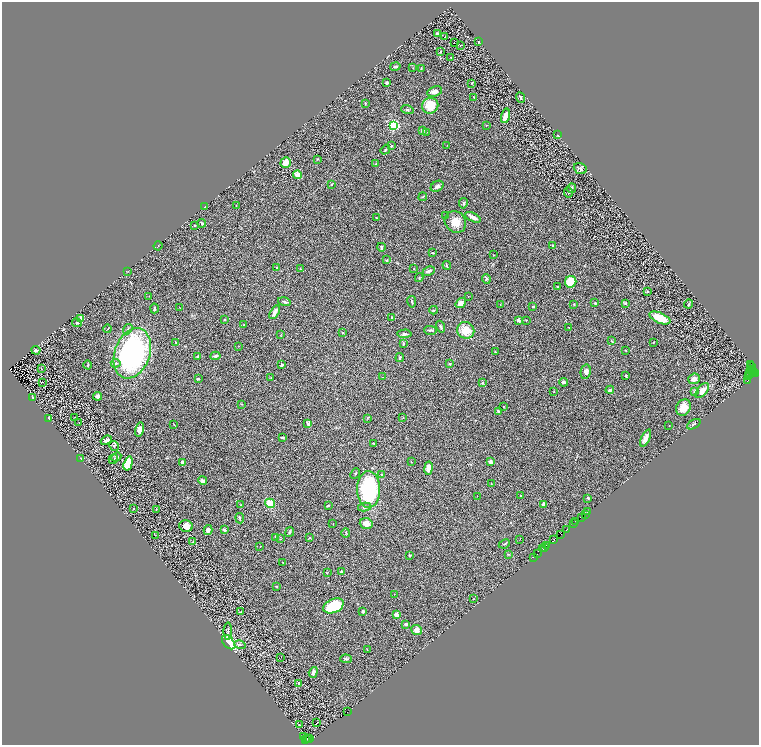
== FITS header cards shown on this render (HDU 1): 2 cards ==
NAXIS1  =                 1513
NAXIS2  =                 1486

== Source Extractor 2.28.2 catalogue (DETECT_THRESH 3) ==
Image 1513 x 1486 px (HDU 1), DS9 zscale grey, zoomed out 1/2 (1 PNG px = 2 x 2 image px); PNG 761 x 747 px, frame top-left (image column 1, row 1486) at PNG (2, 2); each listed source drawn as its Kron ellipse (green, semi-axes under 4 px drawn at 4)
Background 0.578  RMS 0.054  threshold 0.161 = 3 sigma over >= 5 px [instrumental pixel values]
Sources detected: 265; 29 cannot appear on this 1/2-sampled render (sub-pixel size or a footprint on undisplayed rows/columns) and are neither listed nor drawn; the other 236 listed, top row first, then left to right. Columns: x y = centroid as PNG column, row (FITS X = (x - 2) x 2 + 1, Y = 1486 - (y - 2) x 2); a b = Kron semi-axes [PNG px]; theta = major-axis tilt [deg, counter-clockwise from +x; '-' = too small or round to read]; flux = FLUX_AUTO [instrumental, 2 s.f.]
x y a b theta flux
437 34 3 2 - 43
445 37 2 1 - 6.3
479 42 3 2 - 15
454 43 2 1 - 28
460 46 2 1 - 3.7
440 52 3 2 - 7.2
451 57 2 2 - 4.1
395 66 5 3 - 16
413 68 3 2 - 4.1
421 68 2 2 - 9.5
387 83 4 4 - 18
472 83 3 2 - 4.1
435 92 7 5 20 48
474 97 2 2 - 11
520 97 5 2 - 8.3
365 103 3 3 - 9.2
430 106 8 7 - 180
407 110 6 3 -19 14
505 116 7 4 75 100
393 125 3 3 - 1800
486 125 2 2 - 3.4
422 131 4 3 - 26
427 132 2 1 - 3.1
558 135 3 2 - 5.1
447 145 2 1 - 2.2
391 146 3 3 - 8.4
385 150 5 2 - 11
317 159 3 2 - 5.3
286 162 5 5 - 97
376 164 3 2 - 11
580 169 7 5 -20 29
298 175 4 4 - 71
332 184 3 2 - 7.4
437 186 7 5 30 31
572 188 5 3 - 24
568 192 5 4 - 17
423 197 4 2 - 7.1
463 203 5 3 - 14
205 206 4 2 - 8.4
236 206 2 2 - 3.2
445 216 2 2 - 4
376 217 2 1 - 3.8
473 217 8 3 -26 51
455 222 11 10 - 120
202 223 4 2 - 21
195 225 2 2 - 5.3
553 245 3 3 - 10
158 246 5 2 - 5.4
381 247 4 2 - 13
433 253 3 2 - 6.5
493 255 3 2 - 3.8
387 260 2 2 - 11
447 265 4 2 - 9
277 268 3 2 - 11
300 269 4 3 - 7.7
414 269 2 2 - 3.8
128 271 3 2 - 3.8
429 271 6 3 27 30
419 278 4 3 - 11
486 279 5 4 - 17
571 282 6 5 - 260
557 287 3 3 - 8
647 292 3 2 - 3.9
149 296 3 2 - 3.5
468 296 2 2 - 3
284 302 6 3 -14 16
412 302 6 2 -79 14
461 303 5 4 - 42
595 303 4 2 - 7.5
625 303 4 3 - 9.8
500 304 2 1 - 2.8
574 304 2 2 - 6.1
689 304 4 3 - 15
533 306 3 2 - 7.4
154 308 5 2 - 13
180 308 2 1 - 2.4
434 310 4 3 - 9.1
275 312 7 3 59 63
80 318 4 4 - 42
392 318 2 2 - 11
660 318 11 5 -24 240
225 320 2 2 - 36
518 320 4 3 - 19
526 320 2 2 - 4.9
77 323 5 3 - 14
244 325 2 2 - 3.4
441 327 6 4 -70 19
569 327 2 1 - 4
107 329 4 1 - 5.1
128 329 5 3 - 13
430 330 6 2 -2 13
466 330 9 8 - 170
342 332 2 2 - 5.7
404 334 7 3 2 18
281 335 4 2 - 5.2
612 341 4 2 - 7.1
653 342 2 1 - 4.1
176 343 4 2 - 6
403 343 3 3 - 8.9
238 346 2 2 - 3.6
36 350 5 3 - 20
626 351 3 2 - 4.7
495 352 3 3 - 7.9
132 353 26 17 70 2200
198 356 3 3 - 21
215 356 5 2 - 25
400 358 4 3 - 16
116 363 5 3 - 13
449 364 3 2 - 13
88 365 4 2 - 8.9
282 365 4 3 - 13
750 365 2 1 - 29
752 366 3 2 - 89
42 369 2 1 - 2.6
751 369 3 2 - 110
754 371 2 1 - 190
586 372 7 5 80 36
749 372 3 2 - 95
753 373 2 1 - 20
755 373 3 1 - 32
748 375 2 1 - 20
626 376 3 2 - 12
383 377 2 2 - 3.1
271 378 3 2 - 5.3
198 379 4 2 - 11
694 379 6 5 - 60
747 381 3 1 - 26
42 382 2 1 - 4.1
563 382 4 3 - 34
482 383 2 2 - 36
610 390 4 3 - 18
554 391 2 2 - 5
695 391 2 2 - 42
702 391 9 5 51 110
98 396 4 4 - 32
33 397 4 2 - 11
242 404 3 2 - 5.4
503 407 2 2 - 4.6
683 408 8 7 - 110
498 411 4 3 - 14
49 418 2 2 - 18
75 418 3 1 - 2.6
367 418 3 2 - 5.1
403 418 2 2 - 2.9
79 423 2 1 - 2.9
174 424 3 1 - 4.9
308 424 4 3 - 25
694 424 7 3 29 18
669 425 2 1 - 3.1
139 430 7 4 77 42
282 437 4 2 - 12
646 438 9 4 64 55
106 440 6 3 23 44
373 443 4 2 - 6.3
114 446 5 4 - 16
116 457 5 4 - 26
81 458 3 2 - 5.9
113 459 5 2 - 8.1
183 462 3 3 - 54
411 462 2 2 - 5.5
490 462 4 3 - 34
128 463 7 4 74 220
429 468 7 4 82 79
355 474 6 3 50 10
382 475 3 2 - 7.4
203 481 4 3 - 28
491 483 2 2 - 6.7
369 489 18 11 89 980
477 496 2 1 - 2.7
521 496 2 2 - 5.5
588 498 4 2 - 15
270 503 5 4 - 180
543 504 3 3 - 22
241 505 3 2 - 8.1
328 506 3 2 - 11
365 507 6 4 11 21
133 509 2 2 - 4.8
156 510 3 2 - 4.5
587 512 3 2 - 130
585 515 3 1 - 36
581 517 2 1 - 13
240 518 5 3 - 12
575 522 2 1 - 32
574 523 2 1 - 13
333 524 2 1 - 3
366 524 6 5 - 73
186 526 7 5 -13 74
567 529 3 1 - 100
208 530 5 3 - 38
224 530 4 2 - 16
290 532 5 3 - 14
346 533 4 3 - 8.7
155 535 2 2 - 3.5
560 535 3 1 - 65
275 537 3 2 - 7.6
309 538 4 2 - 8.7
280 539 3 2 - 4.3
520 539 2 1 - 3
554 540 2 1 - 25
193 541 4 2 - 4.9
504 544 6 2 25 11
546 546 2 1 - 30
260 547 2 1 - 2.8
545 548 2 1 - 27
543 549 2 2 - 51
508 554 3 2 - 6.4
537 554 2 1 - 30
409 555 4 3 - 9.4
533 557 2 1 - 49
283 562 2 1 - 3.8
341 571 2 2 - 15
327 573 3 2 - 3.5
276 586 3 2 - 10
394 594 2 1 - 3.2
473 599 2 1 - 4.7
334 606 11 6 23 510
240 612 3 3 - 7.6
363 612 3 3 - 15
396 615 2 2 - 110
406 624 3 3 - 26
417 630 5 5 - 58
228 631 8 3 88 20
229 642 8 5 -49 620
240 645 6 3 -14 13
367 650 2 2 - 4.7
281 657 2 1 - 5.3
346 659 6 4 -5 16
313 672 5 3 - 25
299 683 3 3 - 24
347 712 3 1 - 31
316 723 2 1 - 9.1
299 725 2 1 - 4.1
303 737 3 2 - 150
309 738 2 1 - 100
305 739 2 1 - 70
307 739 3 2 - 450
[29 sub-pixel or undisplayed-footprint detections neither listed nor drawn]